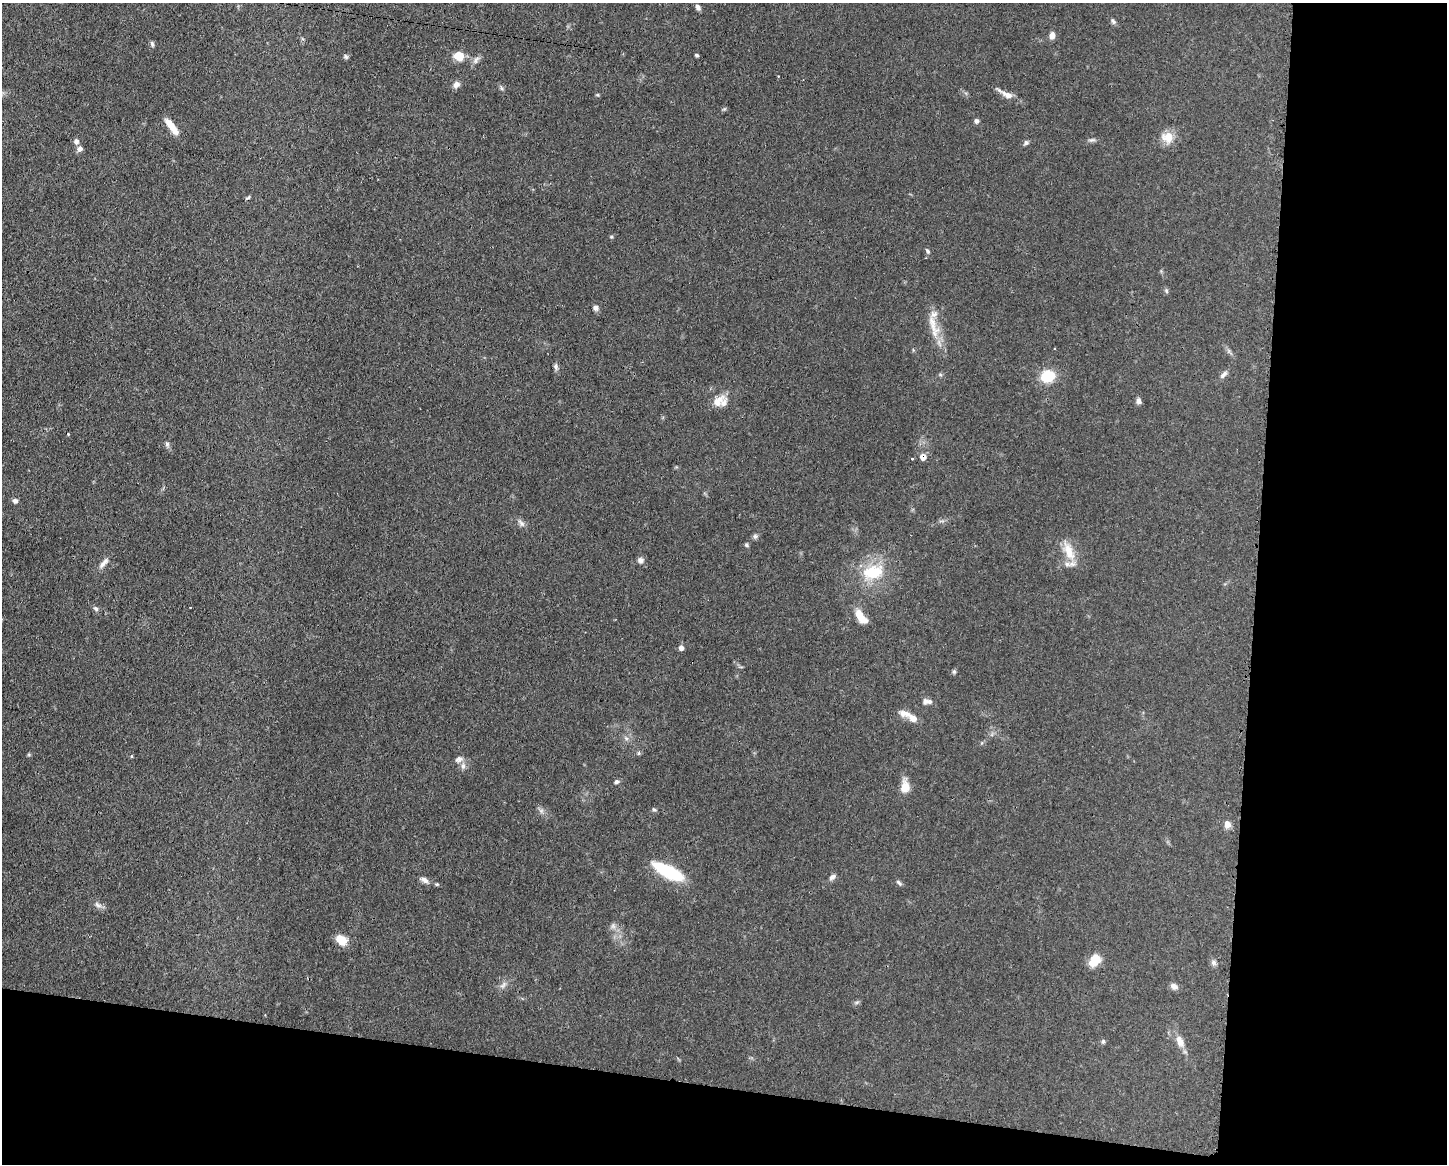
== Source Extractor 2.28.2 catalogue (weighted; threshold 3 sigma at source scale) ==
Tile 12 of 3 x 4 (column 3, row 4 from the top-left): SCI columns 3008-4452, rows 1-1162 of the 4681 x 4648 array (HDU 1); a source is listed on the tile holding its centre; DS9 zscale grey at full resolution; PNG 1449 x 1166 px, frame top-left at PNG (2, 3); no overlay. Shown black and unused: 20% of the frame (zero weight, under 3 of 4 exposures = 1% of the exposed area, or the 3 px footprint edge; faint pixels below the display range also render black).
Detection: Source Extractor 2.28.2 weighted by HDU 2 'WHT'; one run over the whole footprint, this tile lists its part. Background 0.0597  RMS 0.0043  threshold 0.0191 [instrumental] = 3 sigma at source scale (4.5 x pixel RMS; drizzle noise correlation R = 1.50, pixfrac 1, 0.05/0.05 arcsec/px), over >= 5 px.
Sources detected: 72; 1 cosmic-ray / hot-pixel residue — not listed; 4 inside a brighter listed object's ellipse — not listed separately; the other 67 listed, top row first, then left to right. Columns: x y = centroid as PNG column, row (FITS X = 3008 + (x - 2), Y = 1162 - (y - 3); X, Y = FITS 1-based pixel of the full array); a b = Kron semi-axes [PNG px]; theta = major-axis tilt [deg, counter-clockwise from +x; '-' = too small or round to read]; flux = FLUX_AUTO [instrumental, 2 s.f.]
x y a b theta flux
698 7 8 5 -50 1.2
1113 21 8 5 -57 0.98
1052 35 8 6 78 2.3
152 44 8 4 -72 0.73
696 55 5 3 - 0.68
459 56 11 10 - 5.5
346 57 7 4 -54 0.74
476 60 13 6 60 1.6
456 84 8 7 - 2
501 88 6 4 -70 0.68
1007 95 15 7 -24 3.3
976 121 6 5 - 1.1
171 126 20 6 -53 6
1167 137 16 15 - 5.3
76 141 7 7 - 1.3
1026 143 7 6 - 0.91
80 148 7 6 - 1.6
248 197 7 4 46 0.61
611 237 5 4 - 0.49
927 251 8 4 -57 0.7
1166 291 6 4 -88 0.63
595 308 7 6 - 1.3
932 324 37 11 -68 7.9
556 367 8 5 -82 1.1
1224 374 12 6 45 1.6
1048 376 14 11 15 12
718 401 20 10 44 4.7
1138 401 8 6 90 1.3
68 434 3 3 - 0.38
167 444 7 6 - 0.97
923 457 7 7 - 2.6
912 459 3 3 - 0.9
15 501 6 6 - 1.2
521 523 12 6 -49 1.5
755 536 7 6 - 1
746 545 6 4 -29 0.66
1069 551 27 11 -67 7.2
640 560 7 7 - 1.6
104 563 17 5 47 2
873 572 31 19 13 17
96 609 7 6 - 1
861 617 19 8 -52 5.9
681 648 6 5 - 1.8
954 671 6 5 - 0.64
930 701 9 7 -3 1.3
913 718 12 8 -35 3
626 738 7 4 -19 0.82
459 759 11 8 19 1.7
463 766 9 6 90 1.5
616 782 6 5 - 0.9
905 787 16 10 89 4.5
654 809 6 4 -41 0.63
1227 824 9 7 -82 2.5
669 872 31 10 -27 26
832 877 9 6 36 1.4
424 880 11 6 -32 1.8
899 883 9 4 -48 0.84
98 905 12 6 -32 1.6
613 926 7 5 -46 1.2
341 940 12 9 -40 5.9
1095 961 16 10 54 6.1
1213 962 8 7 - 1.2
503 985 12 5 45 1.5
1174 986 9 7 -33 1.9
857 1002 7 4 19 0.68
1103 1041 6 5 - 0.7
1180 1041 17 9 -65 3.7
Overlapping masked pixels (flux is a lower limit): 1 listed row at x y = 923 457